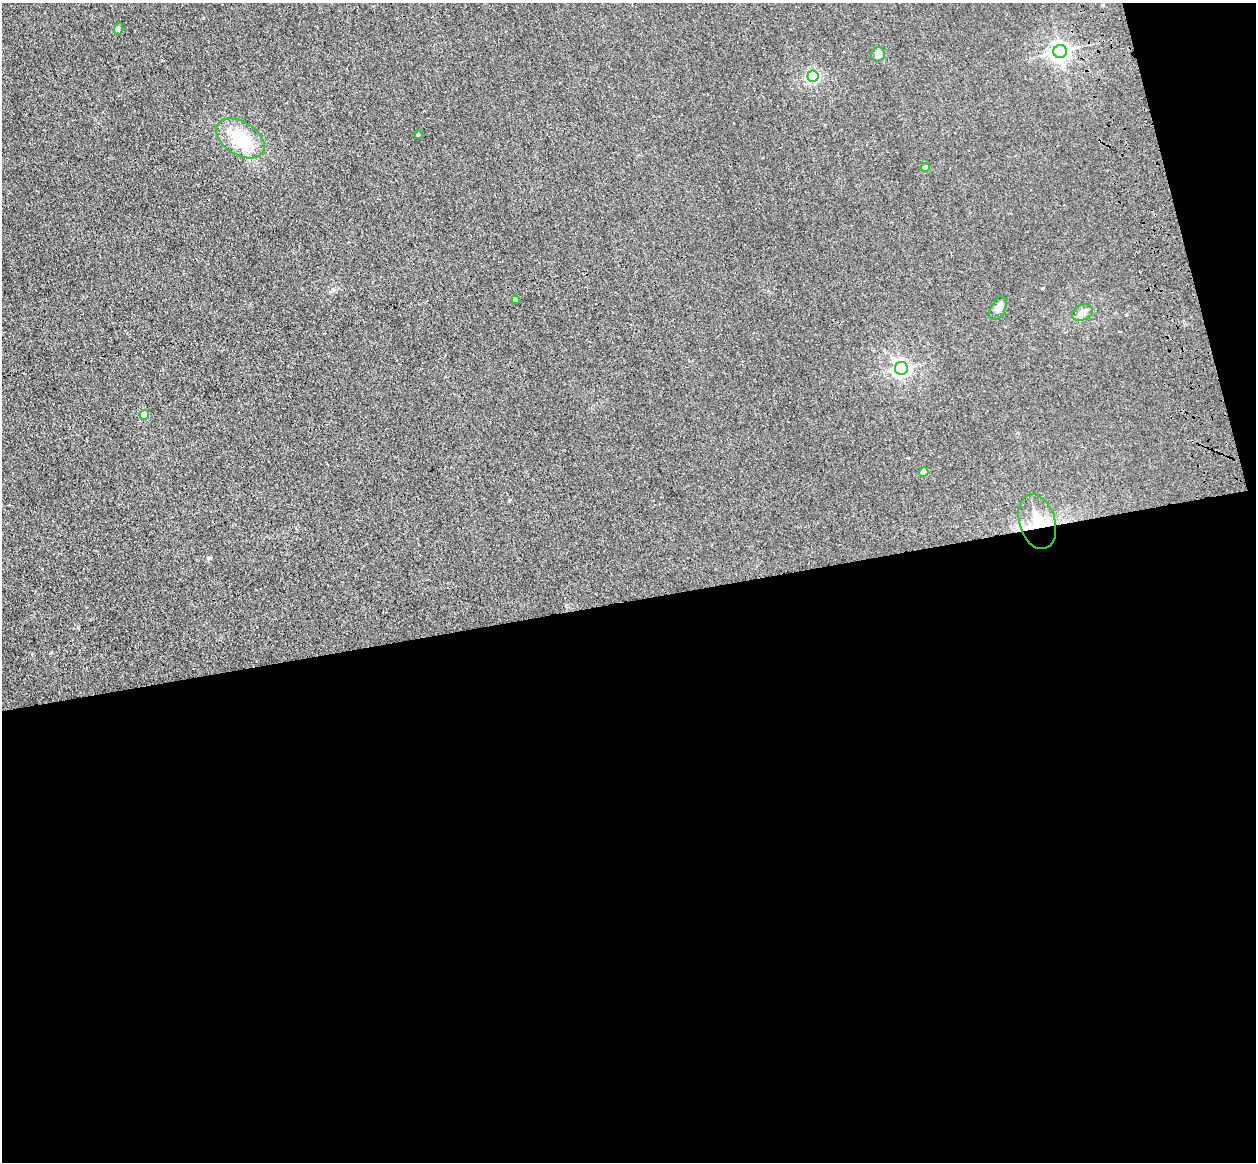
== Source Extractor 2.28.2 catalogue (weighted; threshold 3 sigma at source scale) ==
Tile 16 of 4 x 4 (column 4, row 4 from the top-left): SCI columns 3874-5127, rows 285-1444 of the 5241 x 5093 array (HDU 1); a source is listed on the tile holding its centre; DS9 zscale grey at full resolution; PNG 1258 x 1164 px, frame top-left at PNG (2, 3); each listed source drawn as its Kron ellipse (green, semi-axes under 4 px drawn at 4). Shown black and unused: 51% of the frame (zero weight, under 3 of 4 exposures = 6% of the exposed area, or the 3 px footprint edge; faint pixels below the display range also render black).
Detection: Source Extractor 2.28.2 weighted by HDU 2 'WHT'; one run over the whole footprint, this tile lists its part. Background 0.0213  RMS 0.0051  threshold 0.0228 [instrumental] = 3 sigma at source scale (4.5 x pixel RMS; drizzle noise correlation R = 1.50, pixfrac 1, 0.05/0.05 arcsec/px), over >= 5 px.
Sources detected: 15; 1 inside a brighter listed object's ellipse — not listed separately; the other 14 listed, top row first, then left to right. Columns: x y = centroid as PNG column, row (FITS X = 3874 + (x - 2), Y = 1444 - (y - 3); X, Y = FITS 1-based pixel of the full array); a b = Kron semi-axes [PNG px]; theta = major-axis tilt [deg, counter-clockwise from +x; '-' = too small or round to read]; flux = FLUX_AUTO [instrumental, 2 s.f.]
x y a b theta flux
118 29 6 4 72 0.75
1060 51 7 6 - 260
878 54 7 6 - 4.1
813 76 5 5 - 81
418 134 3 3 - 0.74
240 138 27 16 -31 21
925 167 4 4 - 2.5
515 300 4 3 - 1.1
998 308 13 7 62 2.7
1082 312 11 7 23 3.4
901 368 6 6 - 180
144 415 5 5 - 11
924 472 5 4 - 8.5
1037 522 28 18 -74 15
Overlapping masked pixels (flux is a lower limit): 1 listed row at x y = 1037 522
Unlisted compact peaks at least as high as the median listed source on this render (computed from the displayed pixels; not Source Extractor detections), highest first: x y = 208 558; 509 500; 203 18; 1126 315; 1043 288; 78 628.